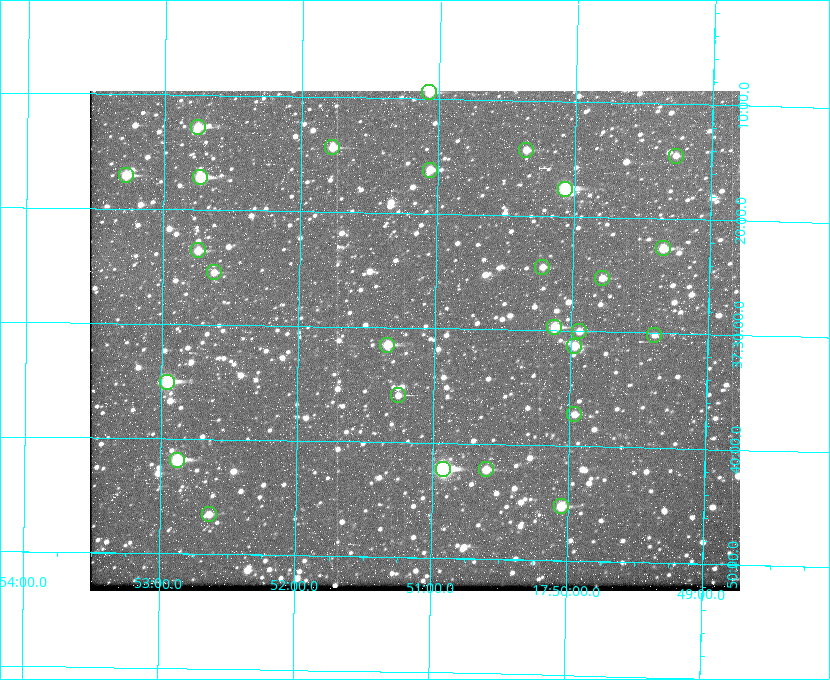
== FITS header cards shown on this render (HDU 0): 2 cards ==
NAXIS1  =                  650
NAXIS2  =                  500

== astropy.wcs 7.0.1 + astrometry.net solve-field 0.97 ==
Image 650 x 500 px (HDU 0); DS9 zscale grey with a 90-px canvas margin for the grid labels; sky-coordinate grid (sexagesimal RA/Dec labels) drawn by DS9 from the SOLVED WCS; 27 Tycho-2 reference stars matched to detected sources circled (green)
Header WCS: none
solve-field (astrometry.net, Tycho-2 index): SOLVED blind (the file carries no WCS)
Solved WCS: RA---TAN-SIP/DEC--TAN-SIP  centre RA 17:51:09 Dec +37:31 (267.79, +37.52 deg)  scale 5.23 arcsec/px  FOV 56.7' x 43.6'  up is +179 deg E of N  parity flipped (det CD > 0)
(file carries no celestial WCS; the grid is the blind solution)
Tycho-2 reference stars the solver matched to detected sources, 27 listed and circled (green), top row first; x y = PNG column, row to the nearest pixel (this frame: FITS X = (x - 90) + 1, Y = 500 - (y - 91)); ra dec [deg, ICRS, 3 dp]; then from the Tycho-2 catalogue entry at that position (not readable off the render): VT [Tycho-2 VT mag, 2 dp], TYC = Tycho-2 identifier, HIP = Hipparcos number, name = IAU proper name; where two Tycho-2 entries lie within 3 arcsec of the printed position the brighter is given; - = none
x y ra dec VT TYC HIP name
429 92 267.768 +37.157 9.98 2620-745-1 - -
198 127 268.189 +37.213 9.71 2620-542-1 - -
332 147 267.943 +37.240 10.39 2620-505-1 - -
526 150 267.589 +37.238 11.09 2619-212-1 - -
676 156 267.316 +37.242 12.03 2619-611-1 - -
430 170 267.764 +37.270 10.17 2620-784-1 - -
126 175 268.319 +37.285 9.88 2620-536-1 - -
200 177 268.183 +37.286 8.98 2620-786-1 87506 -
565 189 267.517 +37.293 8.96 2619-379-1 - -
663 248 267.335 +37.377 10.60 2619-634-1 - -
198 250 268.186 +37.393 10.44 2620-175-1 - -
542 267 267.555 +37.408 11.50 2619-358-1 - -
214 272 268.156 +37.424 11.25 2620-712-1 - -
602 278 267.445 +37.422 11.17 2619-451-1 - -
554 327 267.531 +37.495 10.07 2619-274-1 - -
579 331 267.485 +37.500 11.33 2619-40-1 - -
654 335 267.347 +37.503 12.15 3088-638-1 - -
387 345 267.836 +37.525 9.96 3089-889-1 - -
574 346 267.494 +37.522 10.35 3088-270-1 - -
167 382 268.239 +37.584 8.64 3089-755-1 - -
398 395 267.815 +37.598 11.54 3089-1081-1 - -
574 414 267.491 +37.621 11.40 3088-1284-1 - -
177 460 268.219 +37.697 8.93 3089-671-1 - -
443 469 267.730 +37.705 8.13 3089-1203-1 87349 -
486 469 267.652 +37.703 11.04 3089-693-1 - -
561 506 267.512 +37.755 10.10 3089-2332-1 - -
209 514 268.159 +37.775 11.22 3089-2245-1 - -